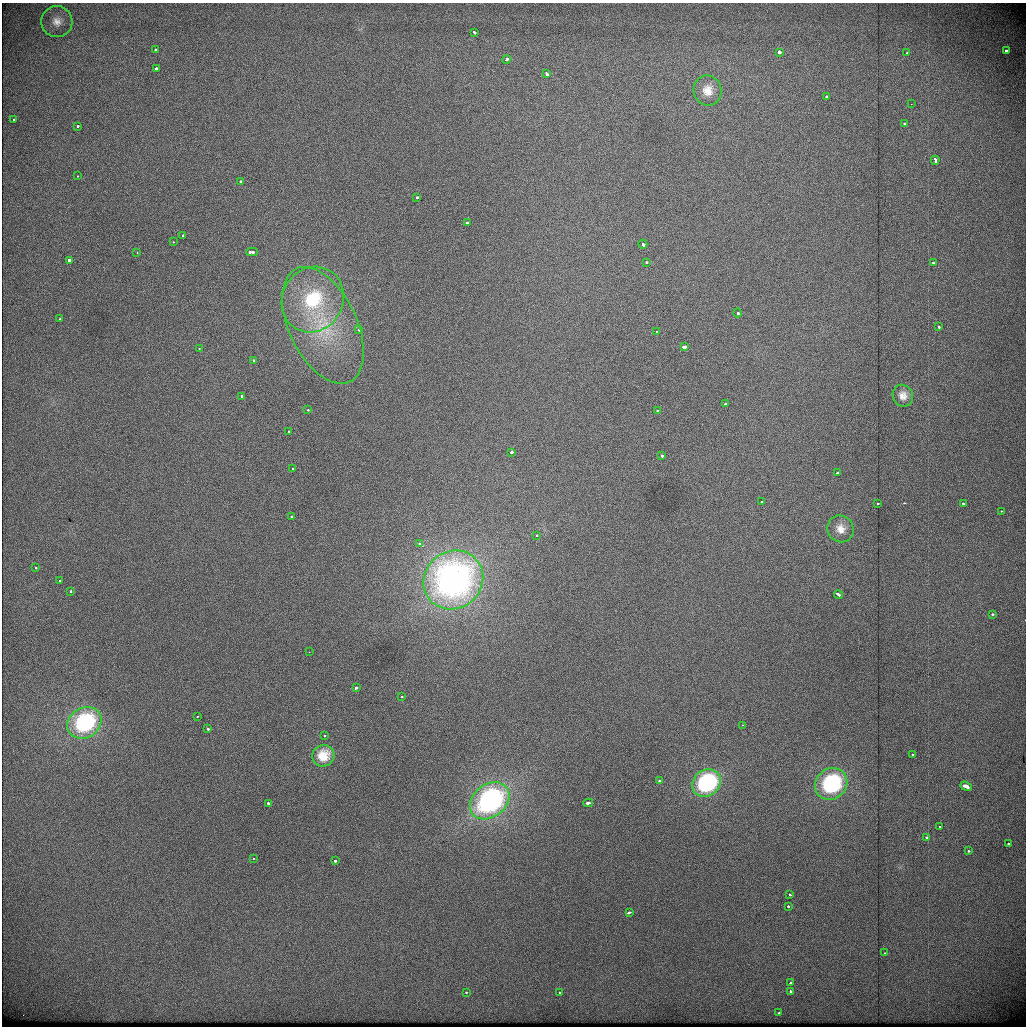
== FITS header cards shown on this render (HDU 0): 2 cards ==
NAXIS1  =                 1024          /
NAXIS2  =                 1024          /

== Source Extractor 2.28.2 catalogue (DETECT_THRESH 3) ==
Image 1024 x 1024 px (HDU 0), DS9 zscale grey, 1 PNG px = 1 image px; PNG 1028 x 1028 px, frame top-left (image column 1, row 1024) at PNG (2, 3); each listed source drawn as its Kron ellipse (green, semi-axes under 4 px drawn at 4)
Background 443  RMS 1.9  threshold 5.63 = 3 sigma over >= 5 px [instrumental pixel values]
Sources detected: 94; all 94 listed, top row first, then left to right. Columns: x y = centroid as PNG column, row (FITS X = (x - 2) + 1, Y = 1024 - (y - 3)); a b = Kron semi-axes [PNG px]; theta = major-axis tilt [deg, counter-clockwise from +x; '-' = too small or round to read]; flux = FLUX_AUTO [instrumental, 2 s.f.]
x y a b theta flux
57 22 15 15 - 1600
474 32 3 3 - 620
156 50 3 3 - 410
1006 51 3 3 - 780
779 52 3 3 - 2300
907 53 3 3 - 520
506 59 4 3 - 1000
156 68 3 3 - 480
546 74 4 3 - 780
708 90 15 14 - 1800
826 96 3 3 - 330
911 104 2 2 - 95
14 120 3 2 - 270
905 123 3 2 - 250
77 126 3 3 - 380
935 160 4 3 - 930
77 176 3 3 - 180
240 181 3 3 - 420
417 197 3 3 - 580
467 222 3 3 - 830
183 235 4 3 - 500
173 242 3 2 - 180
643 244 4 3 - 1100
252 252 5 3 - 1500
137 253 3 2 - 380
70 260 3 3 - 4800
646 262 3 3 - 360
933 263 3 3 - 530
313 300 33 30 60 12000
737 313 4 3 - 1000
60 318 3 3 - 280
323 325 62 34 -65 15000
938 327 3 3 - 590
358 330 3 3 - 380
656 332 3 3 - 270
684 347 4 3 - 1200
199 348 3 2 - 180
254 360 3 3 - 250
241 396 3 3 - 330
903 396 11 10 - 1000
726 404 3 3 - 360
308 410 3 3 - 300
657 410 3 2 - 230
289 432 3 3 - 580
511 452 3 3 - 890
662 456 3 3 - 580
293 469 3 3 - 500
837 473 3 2 - 310
762 502 3 3 - 560
877 503 3 3 - 240
963 504 3 3 - 480
1001 511 3 2 - 190
291 516 3 3 - 500
840 529 14 13 - 1400
536 536 3 3 - 230
420 544 4 3 - 1400
35 568 3 3 - 350
453 580 31 28 40 52000
59 581 2 2 - 120
71 591 3 3 - 290
838 595 4 3 - 960
992 614 3 2 - 400
309 652 2 2 - 230
356 687 3 3 - 630
401 696 3 3 - 270
197 716 2 2 - 95
84 723 18 15 33 12000
742 725 2 2 - 1400
208 729 3 3 - 560
324 736 3 2 - 190
913 755 4 3 - 550
323 756 11 10 - 2100
659 781 3 3 - 160
706 783 15 13 37 11000
831 784 17 15 43 13000
966 786 6 3 -22 2900
490 801 22 16 38 30000
268 803 3 3 - 400
588 803 5 3 - 1200
939 826 3 3 - 210
926 837 3 3 - 430
1008 844 3 3 - 360
968 851 3 2 - 400
253 858 3 2 - 230
335 861 3 3 - 620
790 895 3 3 - 380
788 906 3 3 - 890
629 912 4 3 - 510
885 953 3 2 - 990
790 983 3 3 - 580
466 992 3 2 - 250
559 992 3 3 - 170
790 992 4 3 - 500
779 1013 3 2 - 240